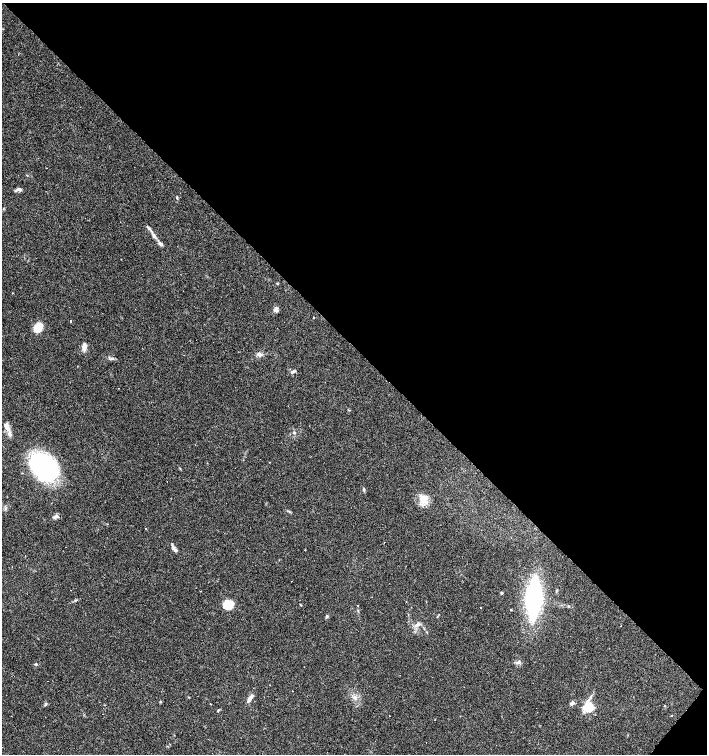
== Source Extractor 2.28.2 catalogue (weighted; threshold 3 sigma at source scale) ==
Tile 8 of 4 x 4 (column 4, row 2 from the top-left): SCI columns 4386-5794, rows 3008-4510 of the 6020 x 6013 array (HDU 1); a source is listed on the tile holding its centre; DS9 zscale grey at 2 x 2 block average (1 PNG px = mean of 2 x 2 image px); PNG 709 x 756 px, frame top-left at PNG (2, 3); no overlay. Shown black and unused: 46% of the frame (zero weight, under 3 of 4 exposures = <1% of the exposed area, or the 3 px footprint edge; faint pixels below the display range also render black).
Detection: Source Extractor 2.28.2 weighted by HDU 2 'WHT'; one run over the whole footprint, this tile lists its part. Background 0.0878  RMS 0.0058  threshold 0.0263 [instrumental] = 3 sigma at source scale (4.5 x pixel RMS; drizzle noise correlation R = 1.50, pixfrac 1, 0.0396/0.0396 arcsec/px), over >= 5 px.
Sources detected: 48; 7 cosmic-ray / hot-pixel residue — not listed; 1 inside a brighter listed object's ellipse — not listed separately; the other 40 listed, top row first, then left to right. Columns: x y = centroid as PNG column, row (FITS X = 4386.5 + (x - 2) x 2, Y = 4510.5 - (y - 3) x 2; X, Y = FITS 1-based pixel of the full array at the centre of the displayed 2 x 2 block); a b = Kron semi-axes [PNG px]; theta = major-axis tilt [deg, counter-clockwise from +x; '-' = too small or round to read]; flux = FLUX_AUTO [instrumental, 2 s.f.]
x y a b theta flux
27 175 3 2 - 0.67
19 189 7 4 5 3.8
177 197 4 2 - 1.2
154 236 6 4 -24 2.9
160 244 7 4 -43 3.4
277 284 2 2 - 1
276 310 5 4 - 6.9
70 321 2 2 - 3
38 328 9 7 50 19
84 347 8 4 88 8.8
259 354 7 4 -3 4.4
110 359 5 2 - 1.5
294 371 5 3 - 1.9
349 410 3 2 - 0.83
6 426 11 6 -63 9.8
294 432 4 3 - 1.5
43 467 25 18 -36 220
364 490 4 3 - 1.6
423 499 12 12 - 15
57 516 7 4 -23 3.5
384 543 2 2 - 0.54
175 550 6 4 -44 4.8
502 593 4 3 - 1.3
534 598 30 10 86 230
227 606 13 9 3 17
480 607 2 2 - 5
510 610 2 2 - 3.2
327 616 5 3 - 1.8
418 625 4 2 - 1.7
621 626 2 2 - 0.74
355 697 4 3 - 2.6
250 698 9 4 58 6.9
160 702 3 2 - 0.89
572 703 5 4 - 4.6
46 704 4 3 - 1.7
588 707 4 4 - 130
536 708 2 2 - 0.56
218 711 3 2 - 1
435 719 2 2 - 0.5
426 743 2 2 - 3.8
Diffuse or blended objects may show on this block-average render without a row.